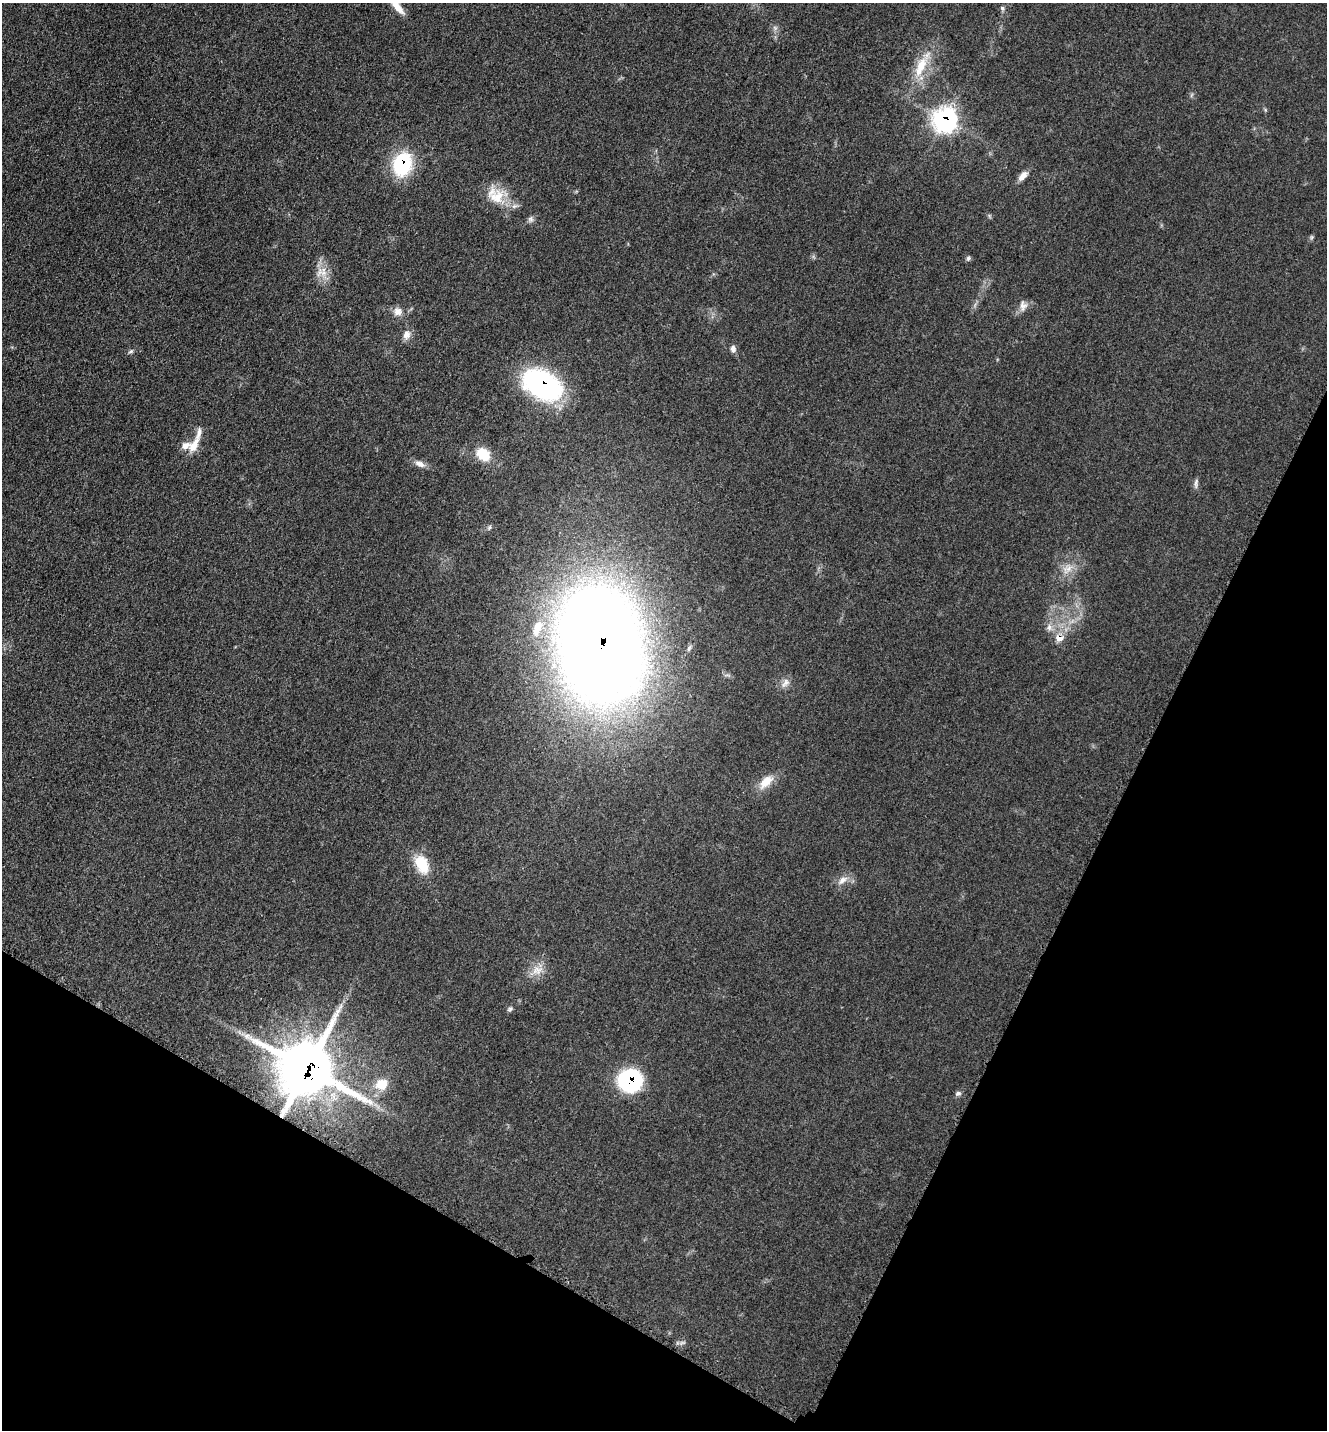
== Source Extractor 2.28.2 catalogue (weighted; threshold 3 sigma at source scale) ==
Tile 15 of 4 x 4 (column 3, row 4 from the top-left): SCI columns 2950-4274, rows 46-1473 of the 5808 x 5777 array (HDU 1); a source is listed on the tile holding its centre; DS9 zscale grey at full resolution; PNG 1329 x 1432 px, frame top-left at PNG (2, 3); no overlay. Shown black and unused: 25% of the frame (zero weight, under 3 of 5 exposures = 4% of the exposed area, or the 3 px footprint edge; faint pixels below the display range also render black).
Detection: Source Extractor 2.28.2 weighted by HDU 2 'WHT'; one run over the whole footprint, this tile lists its part. Background 0.0634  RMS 0.006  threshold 0.0271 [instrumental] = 3 sigma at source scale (4.5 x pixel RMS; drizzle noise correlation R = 1.50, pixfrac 1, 0.05/0.05 arcsec/px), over >= 5 px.
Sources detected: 38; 2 inside a brighter listed object's ellipse — not listed separately; the other 36 listed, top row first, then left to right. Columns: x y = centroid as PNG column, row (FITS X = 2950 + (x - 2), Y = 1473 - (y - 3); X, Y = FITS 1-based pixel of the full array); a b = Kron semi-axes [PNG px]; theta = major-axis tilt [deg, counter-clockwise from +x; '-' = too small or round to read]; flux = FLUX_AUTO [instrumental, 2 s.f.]
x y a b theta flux
397 6 25 7 -51 7.9
1002 8 7 5 -60 1.2
921 65 43 12 62 18
945 120 11 11 - 190
402 164 19 15 75 52
1023 176 14 7 47 4.1
497 197 22 22 - 16
531 219 9 7 -59 1.8
1312 237 7 4 89 0.9
968 258 6 6 - 1.2
323 273 24 8 7 5.3
1023 306 14 10 89 3.9
398 311 11 10 - 4.6
407 335 12 10 83 4.1
733 349 9 7 -84 2.3
131 351 7 5 29 1.1
542 385 34 22 -29 120
194 445 21 10 59 8.2
483 454 17 12 -42 13
420 464 16 7 -24 3.7
1196 483 14 4 83 1.7
1067 569 17 9 36 6.4
1049 627 10 6 -82 2.8
537 628 23 10 70 11
1059 638 9 8 - 5.3
600 646 79 55 -81 1300
785 683 15 8 49 3.6
766 782 21 11 45 9
422 864 25 15 -66 15
842 880 16 8 36 4.5
537 970 17 11 12 6.9
510 1009 8 5 27 1.2
307 1069 23 21 -22 2100
630 1080 19 18 - 72
381 1084 15 12 15 11
958 1093 8 6 8 1.5
Overlapping masked pixels (flux is a lower limit): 7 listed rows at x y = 945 120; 402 164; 542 385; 1059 638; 600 646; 307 1069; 630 1080
Isophote crosses this tile's border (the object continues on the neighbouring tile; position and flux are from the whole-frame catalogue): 1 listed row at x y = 397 6